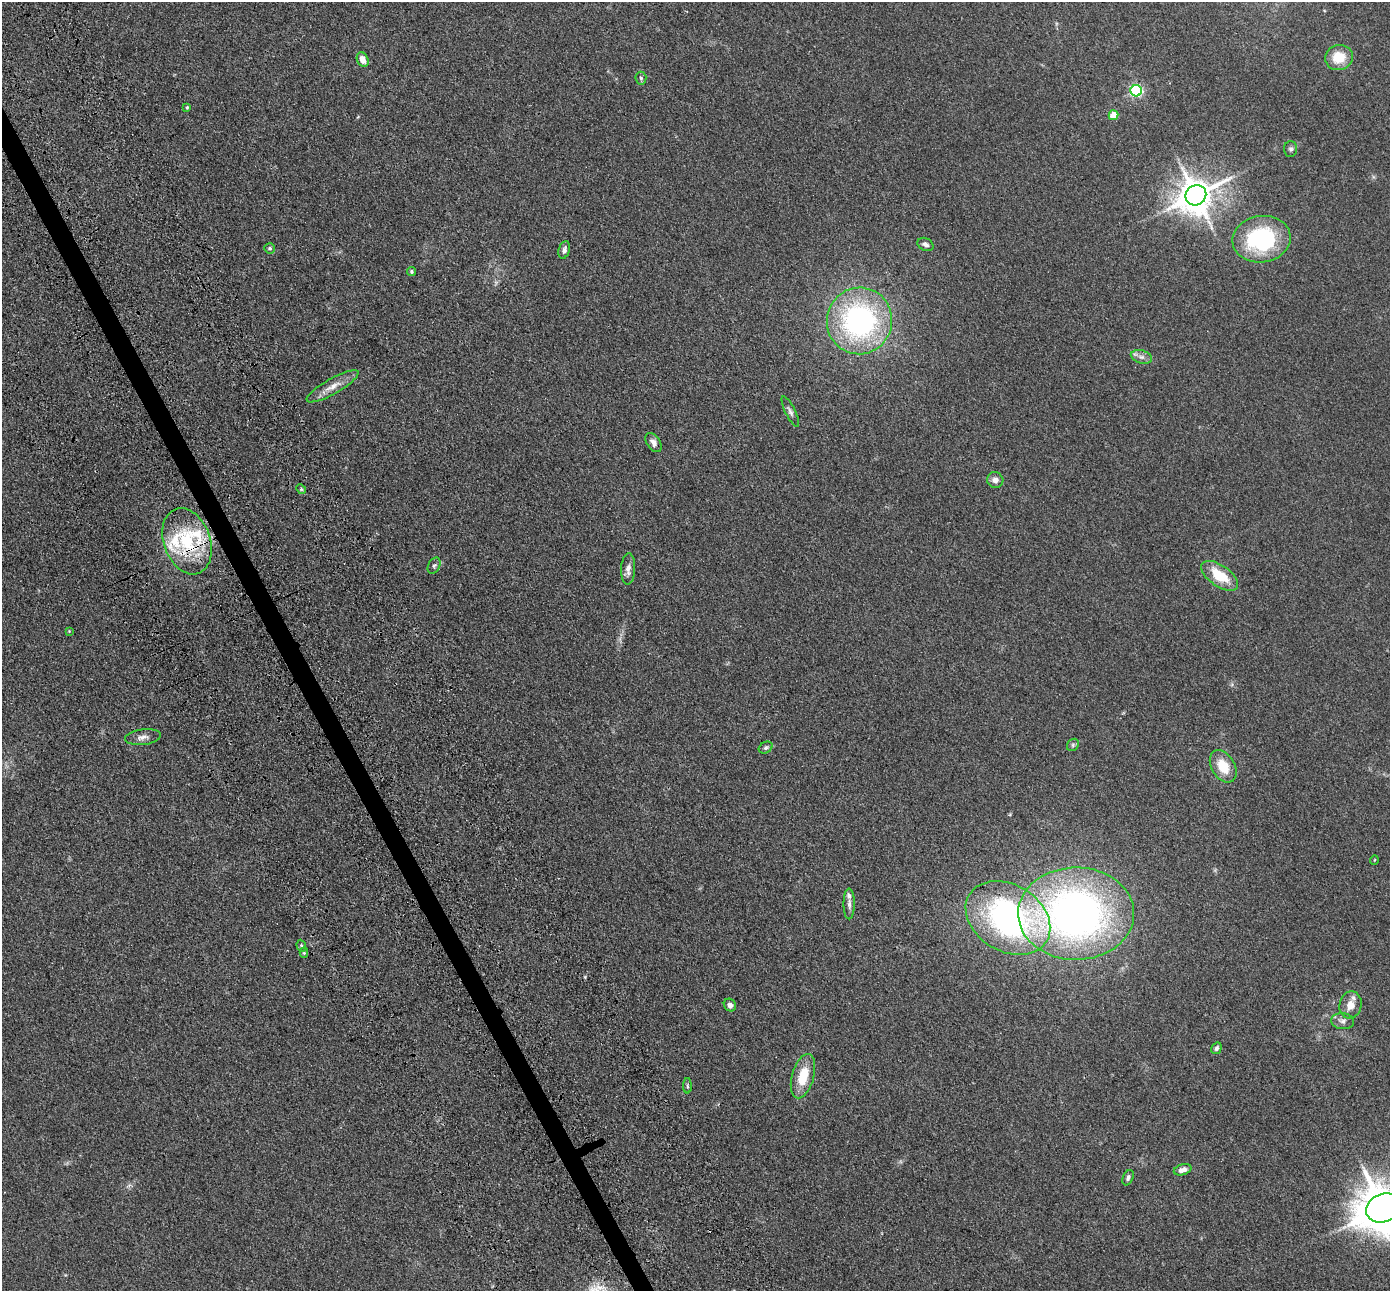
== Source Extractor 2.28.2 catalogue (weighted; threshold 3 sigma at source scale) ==
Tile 11 of 4 x 4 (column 3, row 3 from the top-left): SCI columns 2976-4363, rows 1764-3052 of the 5945 x 5933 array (HDU 1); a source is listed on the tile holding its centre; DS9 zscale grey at full resolution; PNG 1392 x 1293 px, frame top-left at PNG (2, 2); each listed source drawn as its Kron ellipse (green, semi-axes under 4 px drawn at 4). Shown black and unused: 1% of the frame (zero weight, under 3 of 4 exposures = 11% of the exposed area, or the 3 px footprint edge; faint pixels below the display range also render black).
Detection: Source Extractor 2.28.2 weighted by HDU 2 'WHT'; one run over the whole footprint, this tile lists its part. Background 0.106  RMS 0.0067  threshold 0.03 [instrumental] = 3 sigma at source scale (4.5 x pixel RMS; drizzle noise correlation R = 1.50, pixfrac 1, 0.05/0.05 arcsec/px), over >= 5 px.
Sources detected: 49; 1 inside a brighter object's white glare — neither listed nor drawn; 4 inside a brighter listed object's ellipse — not listed separately; the other 44 listed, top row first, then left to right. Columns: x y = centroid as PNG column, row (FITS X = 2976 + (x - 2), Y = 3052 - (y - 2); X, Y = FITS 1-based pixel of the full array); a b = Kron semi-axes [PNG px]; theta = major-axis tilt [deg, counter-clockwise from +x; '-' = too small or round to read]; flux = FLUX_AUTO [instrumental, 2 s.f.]
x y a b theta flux
1339 57 14 12 15 15
363 60 7 5 -66 5.7
641 78 6 5 - 1.2
1136 91 6 5 - 110
187 107 4 3 - 0.71
1113 115 5 4 - 11
1291 149 7 6 - 1.5
1196 195 11 9 38 1500
1261 239 29 23 6 71
925 244 8 6 -27 2.3
270 248 5 5 - 1.1
564 250 9 5 73 2.4
412 272 4 4 - 1
859 321 33 32 - 140
1141 357 11 6 -17 3
333 386 29 7 29 7.5
790 411 17 5 -64 2.4
653 442 11 6 -56 2.9
995 480 8 8 - 3.9
301 489 5 4 - 0.79
187 541 34 23 -70 46
434 566 8 5 62 1.5
628 569 15 7 87 3.8
1220 576 21 10 -35 20
69 631 3 3 - 0.45
143 737 18 7 7 3.9
1073 745 6 5 - 1.2
766 748 7 5 32 1.4
1223 766 17 11 -59 14
1374 860 5 3 - 0.44
849 904 15 5 90 2.9
1076 914 58 46 0 350
1008 918 45 33 -32 160
301 946 6 4 -71 0.94
304 953 5 4 - 0.77
730 1005 7 6 - 2.9
1351 1005 14 11 78 6.3
1343 1021 11 8 -7 3.1
1216 1048 6 4 59 1.6
803 1076 23 11 74 17
687 1086 8 4 -90 0.98
1183 1170 9 5 17 4.2
1128 1178 8 5 67 1.5
1383 1208 18 14 21 2900
Overlapping masked pixels (flux is a lower limit): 1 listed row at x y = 187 541
Isophote crosses this tile's border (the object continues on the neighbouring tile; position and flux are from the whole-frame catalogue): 1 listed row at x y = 1383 1208